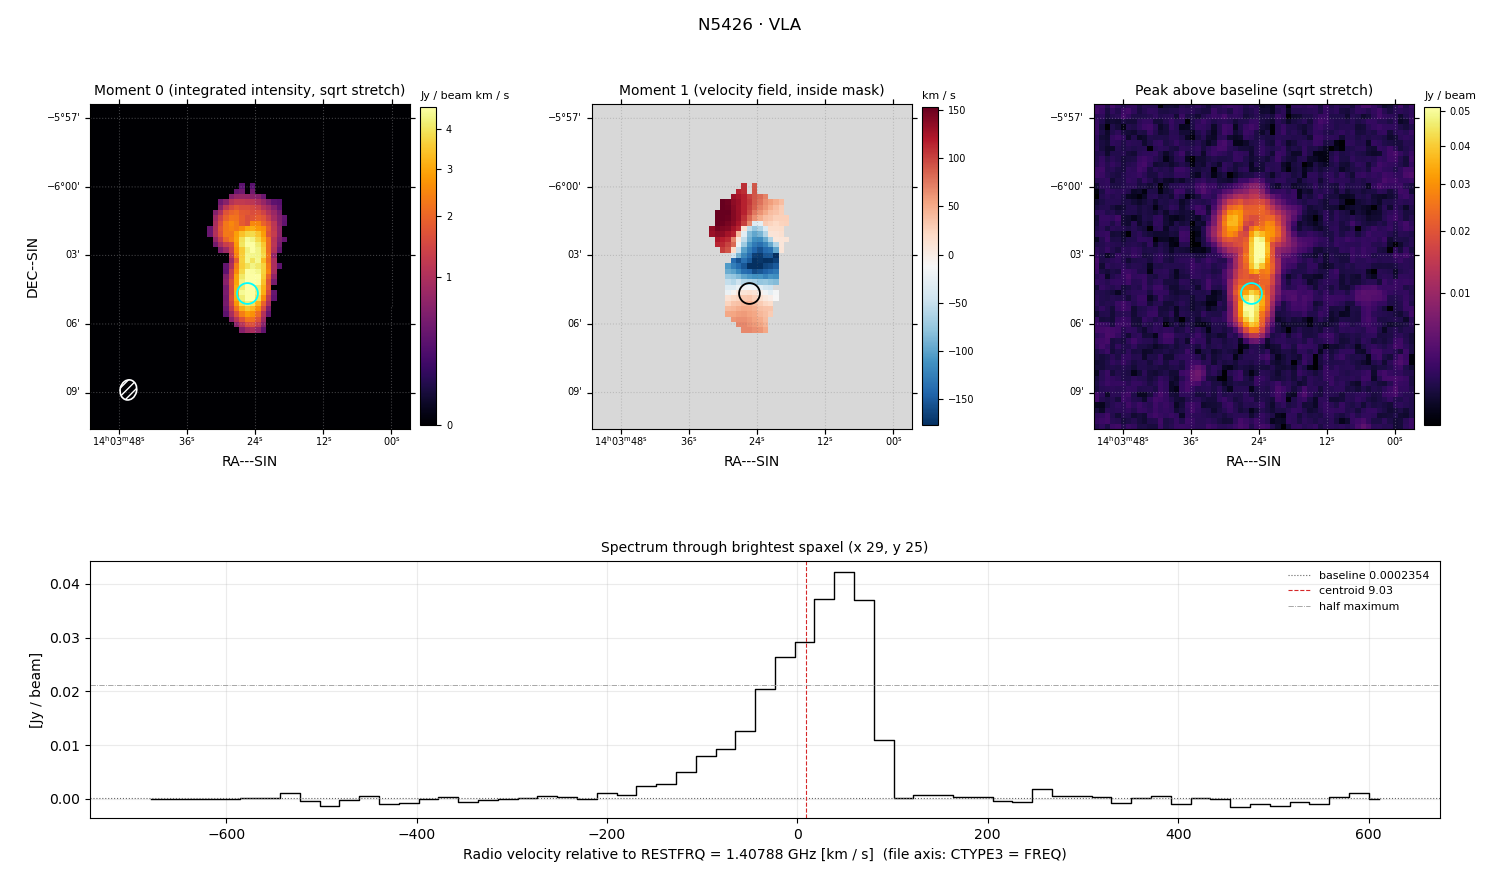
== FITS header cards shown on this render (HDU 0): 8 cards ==
OBJECT  = 'N5426   '
TELESCOP= 'VLA     '
BUNIT   = 'Jy/beam '           /Brightness (pixel) unit
CTYPE1  = 'RA---SIN'
CTYPE2  = 'DEC--SIN'
CTYPE3  = 'FREQ    '
NAXIS3  =                   63
RESTFRQ =   1.407881262210E+09 /Rest Frequency (Hz)

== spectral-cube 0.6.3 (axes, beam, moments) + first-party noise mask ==
SpectralCube HDU 0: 63 channels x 61 x 60 spaxels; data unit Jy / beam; figure title: N5426 · VLA
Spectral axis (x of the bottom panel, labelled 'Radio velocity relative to RESTFRQ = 1.40788 GHz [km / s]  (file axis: CTYPE3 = FREQ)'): -679 .. 611 km / s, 63 channels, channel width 20.8 km / s
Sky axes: RA---SIN/DEC--SIN; field 14' x 14.2' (14 arcsec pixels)
Beam (drawn as the hatched ellipse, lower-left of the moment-0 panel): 63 per-channel beams; median BMAJ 53.3 arcsec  BMIN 43.4 arcsec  BPA -12.6 deg
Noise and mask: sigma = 9.2e-04 Jy / beam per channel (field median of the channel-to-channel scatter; agrees with the line-free scatter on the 3362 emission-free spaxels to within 15%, no correlation factor applied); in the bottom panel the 52 channels outside the line scatter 4.8e-04 Jy / beam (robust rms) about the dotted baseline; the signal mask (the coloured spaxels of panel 2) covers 8% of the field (1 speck smaller than half a beam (6.7 px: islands under 7 px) dropped from it)
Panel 1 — Moment 0 (line voxels x channel width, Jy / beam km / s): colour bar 0 .. 4.61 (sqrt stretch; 0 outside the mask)
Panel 2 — Moment 1 (intensity-weighted velocity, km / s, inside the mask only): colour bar -178 .. 153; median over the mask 26
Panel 3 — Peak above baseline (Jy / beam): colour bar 0.00128 .. 0.0514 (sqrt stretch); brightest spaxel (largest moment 0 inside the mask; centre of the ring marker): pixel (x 29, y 25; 0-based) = FK5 14h03m25s -06d04m45s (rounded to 1 s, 15 arcsec steps: no finer than the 14 arcsec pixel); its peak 0.042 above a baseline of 0.0002354
Panel 4 — spectrum at that spaxel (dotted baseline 0.0002354 Jy / beam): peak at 49 km / s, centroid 9.03 km / s (red dashed line; intensity-weighted over the run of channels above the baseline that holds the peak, -211 .. 101 km / s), W50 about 104 km / s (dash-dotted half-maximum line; edge to edge of the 5 channels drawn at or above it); detected line -128 .. 101 km / s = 11 of 63 channels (17%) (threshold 4 sigma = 0.0037 Jy / beam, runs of >= 3 channels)